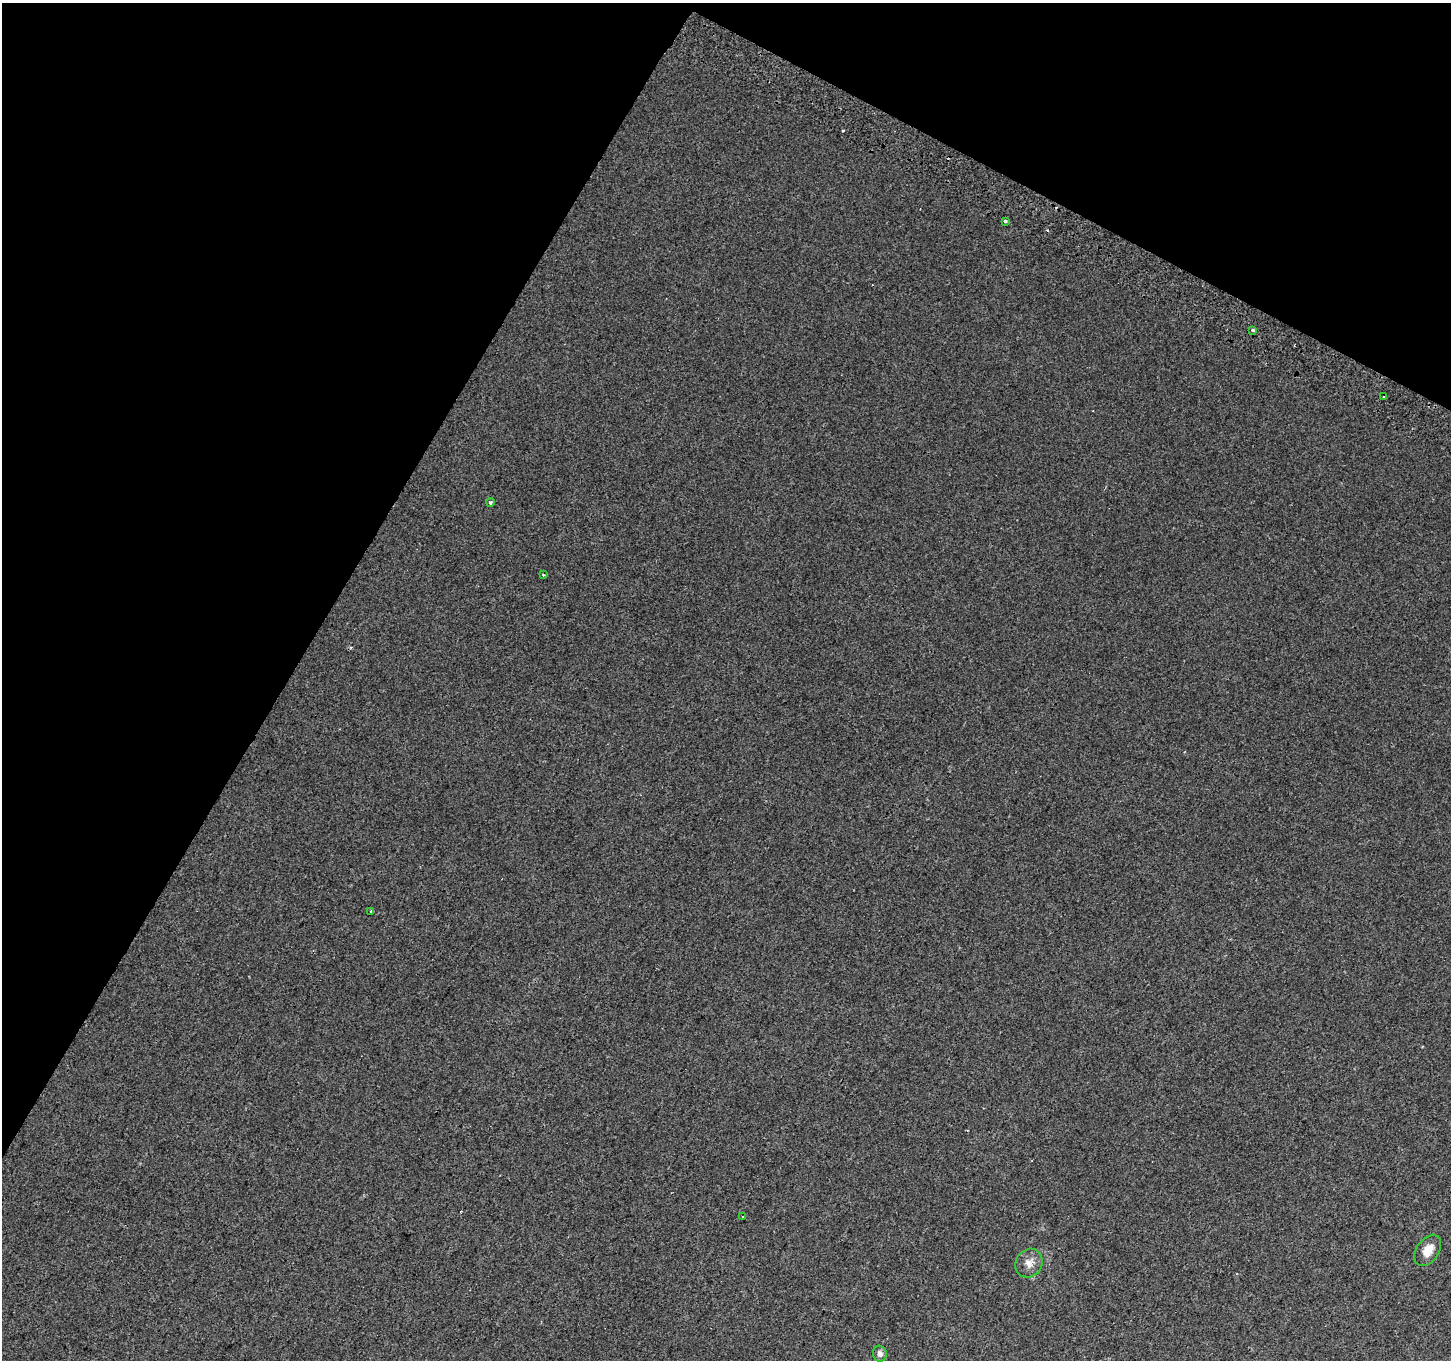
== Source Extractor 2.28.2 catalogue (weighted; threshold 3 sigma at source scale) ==
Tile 2 of 4 x 4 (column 2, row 1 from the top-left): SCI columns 1479-2927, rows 4374-5731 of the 5846 x 5965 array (HDU 1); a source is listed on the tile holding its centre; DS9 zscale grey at full resolution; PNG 1453 x 1362 px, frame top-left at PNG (2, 3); each listed source drawn as its Kron ellipse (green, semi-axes under 4 px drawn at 4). Shown black and unused: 28% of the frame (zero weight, under 2 of 3 exposures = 2% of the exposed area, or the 3 px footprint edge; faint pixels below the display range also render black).
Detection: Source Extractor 2.28.2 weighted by HDU 2 'WHT'; one run over the whole footprint, this tile lists its part. Background 0.00422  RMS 0.0035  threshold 0.0158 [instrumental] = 3 sigma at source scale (4.5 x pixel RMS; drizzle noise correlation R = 1.50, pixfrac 1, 0.0396/0.0396 arcsec/px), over >= 5 px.
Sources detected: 13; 3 cosmic-ray / hot-pixel residue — neither listed nor drawn; the other 10 listed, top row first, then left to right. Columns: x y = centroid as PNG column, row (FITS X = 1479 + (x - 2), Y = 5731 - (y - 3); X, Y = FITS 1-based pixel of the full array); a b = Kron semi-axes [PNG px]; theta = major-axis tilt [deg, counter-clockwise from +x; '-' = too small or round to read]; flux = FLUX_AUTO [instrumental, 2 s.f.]
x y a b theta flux
1005 221 3 3 - 1.7
1253 331 3 3 - 1.3
1383 397 3 2 - 0.43
491 502 4 3 - 0.53
543 575 4 3 - 0.33
371 912 4 3 - 1.7
743 1216 2 2 - 0.42
1428 1250 17 11 56 3.9
1029 1263 15 13 57 3.1
880 1354 8 7 - 1.5